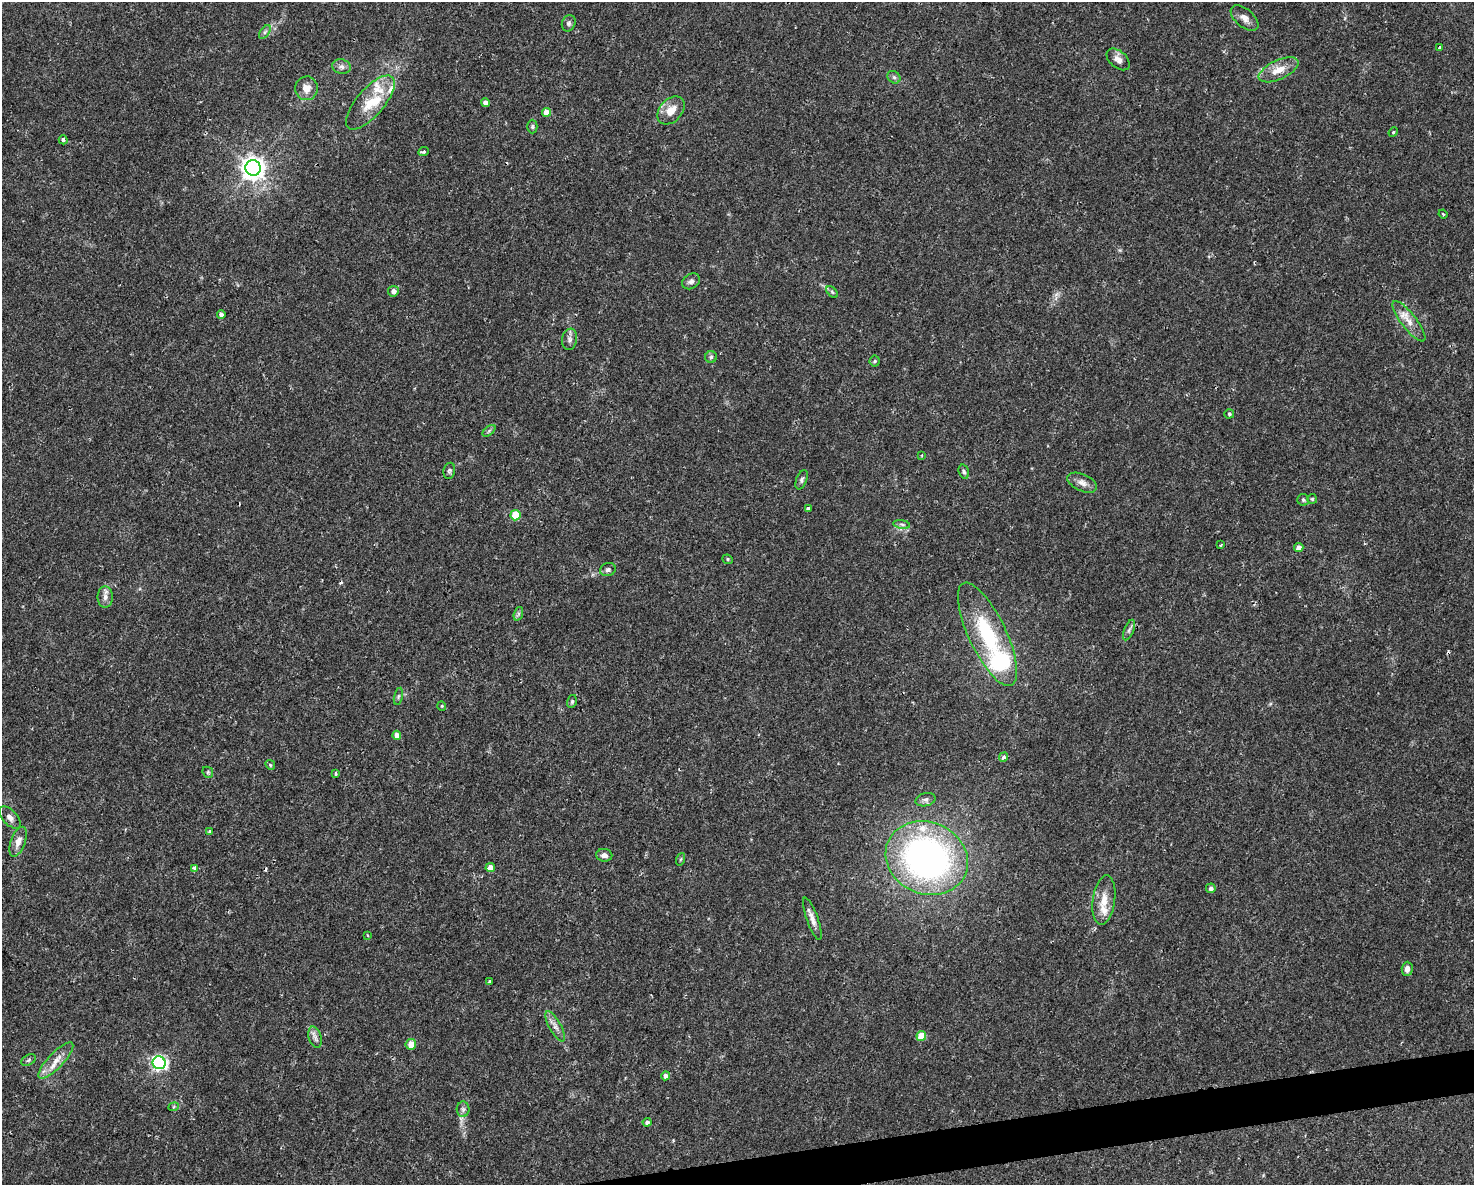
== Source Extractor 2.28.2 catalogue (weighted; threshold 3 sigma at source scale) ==
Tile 5 of 3 x 4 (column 2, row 2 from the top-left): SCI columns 1535-3006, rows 2368-3550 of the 4496 x 4734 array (HDU 1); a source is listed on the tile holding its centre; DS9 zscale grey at full resolution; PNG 1476 x 1187 px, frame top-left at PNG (2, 2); each listed source drawn as its Kron ellipse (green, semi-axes under 4 px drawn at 4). Shown black and unused: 2% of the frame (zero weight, under 2 of 3 exposures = <1% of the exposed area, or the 3 px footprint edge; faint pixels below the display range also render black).
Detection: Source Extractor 2.28.2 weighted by HDU 2 'WHT'; one run over the whole footprint, this tile lists its part. Background 0.0143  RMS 0.0026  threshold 0.0117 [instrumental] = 3 sigma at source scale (4.5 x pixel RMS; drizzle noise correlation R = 1.50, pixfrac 1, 0.0396/0.0396 arcsec/px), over >= 5 px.
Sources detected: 91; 3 cosmic-ray / hot-pixel residue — neither listed nor drawn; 7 inside a brighter listed object's ellipse — not listed separately; the other 81 listed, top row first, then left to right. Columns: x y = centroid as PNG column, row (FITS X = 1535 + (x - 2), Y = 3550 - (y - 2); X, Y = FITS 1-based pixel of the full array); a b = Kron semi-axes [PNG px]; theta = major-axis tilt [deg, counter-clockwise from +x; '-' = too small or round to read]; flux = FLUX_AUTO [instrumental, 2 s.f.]
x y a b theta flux
1245 18 16 9 -41 1.8
569 23 8 6 67 0.68
265 32 8 4 53 0.58
1439 48 3 3 - 0.65
1118 59 13 8 -41 1.5
342 67 9 7 -14 1
1279 70 21 9 25 3.7
894 77 7 5 -43 0.59
306 88 12 11 - 2.6
370 102 33 13 49 7.7
485 103 4 4 - 1.3
671 110 16 11 47 3.5
547 112 4 4 - 2.9
532 127 7 5 90 0.43
1393 132 5 4 - 0.32
63 140 4 4 - 0.6
423 152 5 4 - 0.57
253 168 8 7 - 230
1443 214 4 3 - 0.25
691 281 9 7 32 0.92
393 291 5 5 - 1.3
832 292 7 4 -46 0.45
221 314 4 4 - 1
1409 321 25 7 -52 2.7
569 339 11 7 80 1.1
711 357 6 6 - 0.51
875 361 5 5 - 0.34
1229 414 5 4 - 0.42
489 431 8 4 38 0.48
922 455 4 3 - 0.26
449 471 8 6 80 0.59
964 472 7 5 -73 0.51
802 480 10 5 68 0.68
1082 483 16 8 -24 1.7
1312 499 5 5 - 0.39
1303 500 6 5 - 0.51
808 508 4 3 - 1.8
515 515 5 5 - 8
902 524 8 4 -9 0.58
1221 545 4 3 - 1.1
1299 548 4 4 - 1.6
728 559 5 4 - 0.37
608 570 8 6 19 0.71
105 597 10 7 90 1.4
518 614 7 4 71 0.54
1129 630 11 5 67 0.7
987 634 56 18 -65 22
398 696 9 3 76 0.47
572 701 6 5 - 0.47
442 706 5 4 - 0.25
397 735 4 4 - 1.9
1004 757 5 4 - 0.96
270 765 5 4 - 0.33
208 772 6 5 - 0.38
336 774 3 2 - 0.38
925 800 10 6 15 0.88
10 817 13 7 -46 1.4
210 832 4 3 - 0.48
18 842 15 7 70 2.1
604 855 8 6 -5 1.2
927 858 42 36 -24 94
681 859 6 4 71 0.34
194 868 4 3 - 1.2
490 868 5 4 - 2.3
1211 888 5 5 - 0.79
1104 900 25 11 82 4.1
812 919 22 5 -70 1.8
368 935 4 3 - 0.3
1407 969 7 5 88 1.3
489 982 4 3 - 0.8
555 1026 17 6 -61 1.6
921 1036 5 4 - 6.4
315 1037 11 6 -74 1.1
411 1044 5 5 - 3.4
29 1060 8 5 28 0.52
56 1061 24 7 46 3.2
159 1063 6 6 - 66
665 1076 4 4 - 1.2
174 1107 5 4 - 0.44
463 1109 8 6 -89 0.74
647 1122 4 4 - 0.73